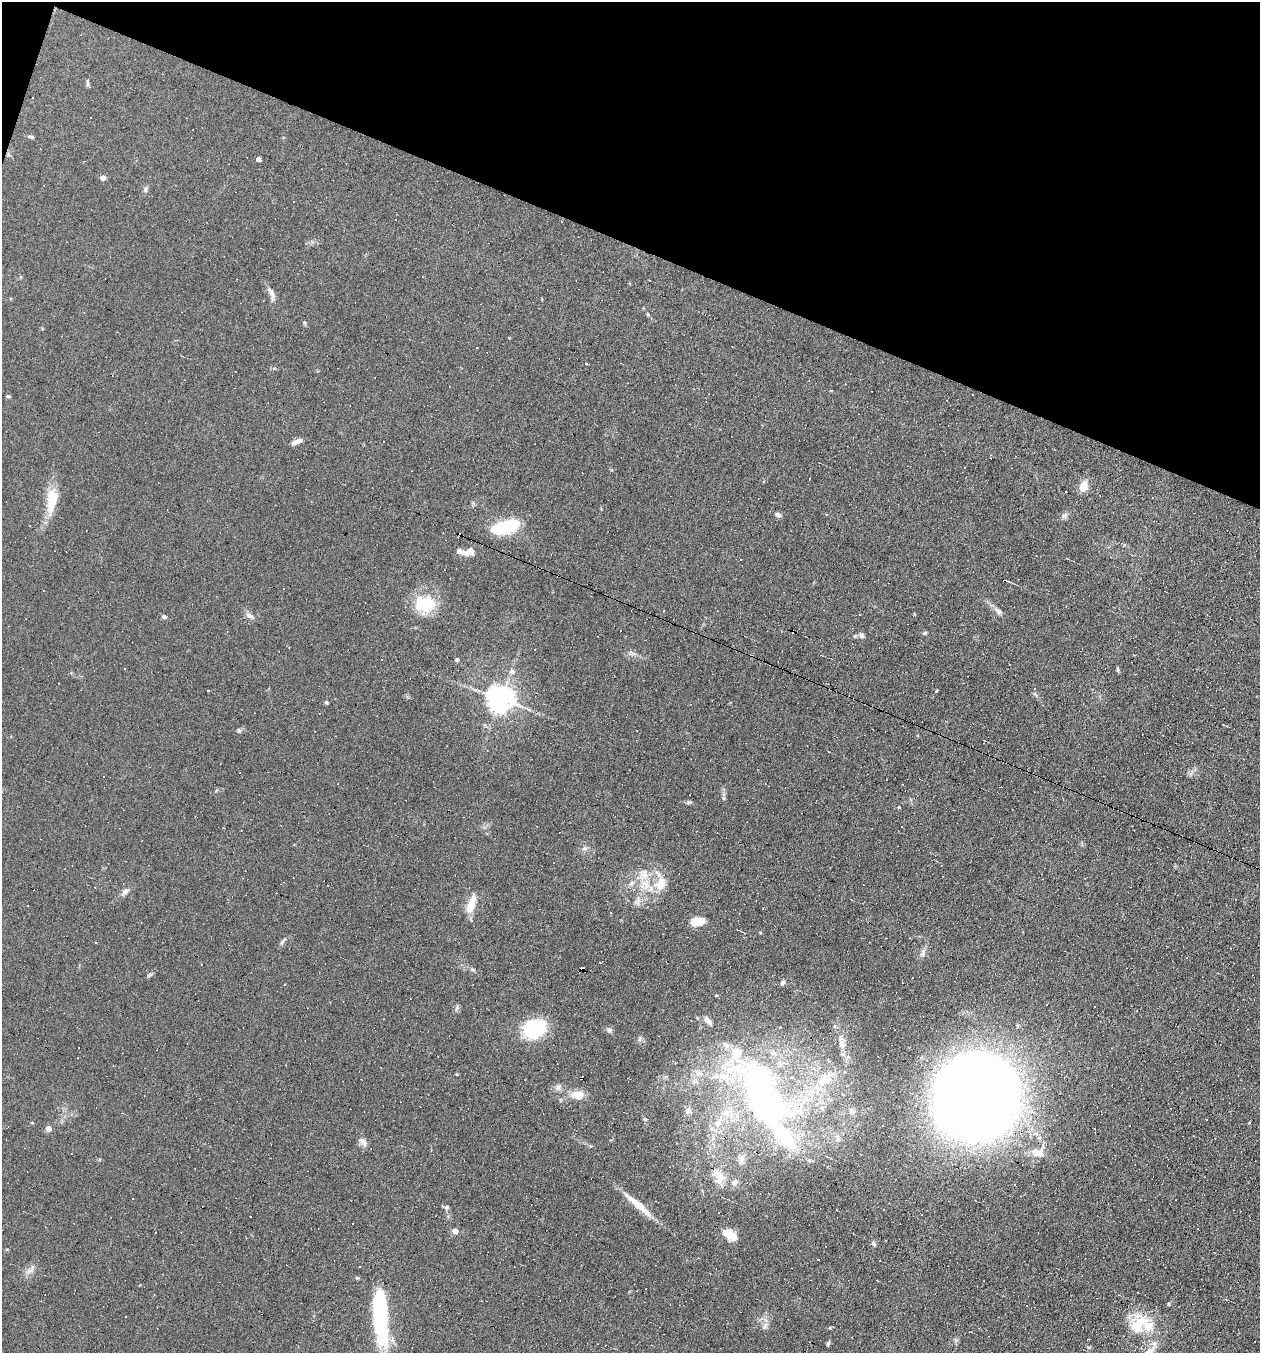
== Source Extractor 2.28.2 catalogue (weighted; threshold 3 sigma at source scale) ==
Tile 2 of 4 x 4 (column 2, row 1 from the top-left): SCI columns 1386-2643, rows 4055-5405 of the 5417 x 5405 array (HDU 1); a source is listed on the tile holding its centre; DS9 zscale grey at full resolution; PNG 1262 x 1355 px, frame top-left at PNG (2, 2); no overlay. Shown black and unused: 18% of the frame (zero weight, under 4 of 8 exposures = <1% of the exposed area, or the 3 px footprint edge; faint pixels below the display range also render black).
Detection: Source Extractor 2.28.2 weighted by HDU 2 'WHT'; one run over the whole footprint, this tile lists its part. Background 0.0908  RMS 0.0069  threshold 0.0281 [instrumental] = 3 sigma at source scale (4.09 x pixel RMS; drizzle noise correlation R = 1.36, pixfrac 0.8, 0.05/0.05 arcsec/px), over >= 5 px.
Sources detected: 197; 3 inside a brighter object's white glare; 86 cosmic-ray / hot-pixel residue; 1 long thin detection or spike segment (spike, bleed or trail) — not listed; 16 inside a brighter listed object's ellipse — not listed separately; the other 91 listed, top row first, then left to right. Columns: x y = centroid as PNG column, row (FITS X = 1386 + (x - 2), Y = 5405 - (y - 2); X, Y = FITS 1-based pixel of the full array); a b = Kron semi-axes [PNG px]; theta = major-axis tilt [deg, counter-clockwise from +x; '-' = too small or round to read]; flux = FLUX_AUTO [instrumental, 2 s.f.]
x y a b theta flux
87 83 10 4 -81 1.1
90 117 3 2 - 0.62
31 137 9 4 -12 1.1
258 159 3 3 - 79
103 178 5 4 - 3.8
146 189 8 4 -83 1.3
271 294 20 6 -74 3.6
304 322 6 3 -18 0.71
586 363 3 3 - 2.3
8 396 5 4 - 0.91
299 441 8 6 17 2.9
809 478 3 2 - 0.46
1083 486 12 9 63 6.9
53 496 20 16 51 11
778 514 8 5 -32 1.7
1064 516 9 6 33 2
505 527 31 13 17 32
470 551 15 9 24 4.9
741 560 2 2 - 0.56
1006 580 5 2 - 0.61
427 605 28 16 17 22
999 611 10 6 -38 2.5
860 614 3 2 - 0.64
249 615 11 7 -31 2.8
164 616 5 4 - 1.6
793 631 4 3 - 6
925 633 6 4 25 0.82
861 635 7 7 - 1.7
457 659 4 4 - 1.2
1118 669 7 3 -89 0.87
512 671 7 6 - 2.4
470 687 5 5 - 1.1
1034 689 3 3 - 0.59
936 691 3 3 - 2.2
500 699 8 7 - 770
326 702 5 4 - 0.8
239 731 6 4 -18 0.93
724 798 6 4 72 0.96
902 827 3 3 - 3
585 848 9 5 7 1.7
643 875 18 14 75 11
661 884 18 12 62 11
327 886 3 3 - 0.89
125 891 10 7 50 2.6
276 893 2 2 - 0.49
471 904 23 8 72 9.6
698 921 14 8 8 10
283 941 13 4 49 1.4
95 943 3 2 - 0.61
923 953 14 5 70 2.5
602 961 4 2 - 0.55
473 970 6 4 -1 0.87
782 983 7 5 46 1.3
284 984 3 3 - 0.92
1094 1006 3 2 - 0.59
708 1021 12 6 -49 3.4
534 1029 15 11 21 56
609 1030 8 6 -27 1.7
639 1039 7 4 88 1.2
842 1044 8 7 - 3.5
699 1074 11 7 -6 3.4
825 1079 28 14 39 20
558 1087 7 7 - 1.9
578 1095 18 12 -6 7.8
764 1096 91 40 -69 210
976 1097 63 61 57 990
688 1110 10 8 57 2.9
852 1111 9 9 - 2.9
725 1113 11 8 -30 4.8
1207 1119 3 3 - 2.2
32 1123 5 3 - 0.51
718 1123 11 8 11 4.6
48 1129 4 4 - 6.5
363 1142 15 6 -50 2.8
1038 1153 16 11 -6 7.4
741 1159 12 7 74 3.1
720 1176 20 10 -42 8.2
638 1205 45 7 -41 12
447 1207 7 3 60 1
250 1216 3 3 - 1.3
455 1231 4 4 - 6.1
730 1235 19 10 -30 10
873 1244 7 5 -65 1.3
30 1271 13 5 32 2.8
1138 1292 3 2 - 0.77
380 1310 67 19 -81 42
125 1317 3 2 - 0.76
1139 1324 33 21 50 22
765 1326 12 5 60 2.1
828 1343 6 4 72 1
1149 1351 13 8 43 6.6
Overlapping masked pixels (flux is a lower limit): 2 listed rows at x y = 793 631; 976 1097
Isophote crosses this tile's border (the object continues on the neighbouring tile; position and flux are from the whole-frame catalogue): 1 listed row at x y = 1149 1351
Unlisted compact peaks at least as high as the median listed source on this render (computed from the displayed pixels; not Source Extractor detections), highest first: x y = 688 802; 648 314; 899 807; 645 1119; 457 1008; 148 976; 1169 1304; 830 1328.